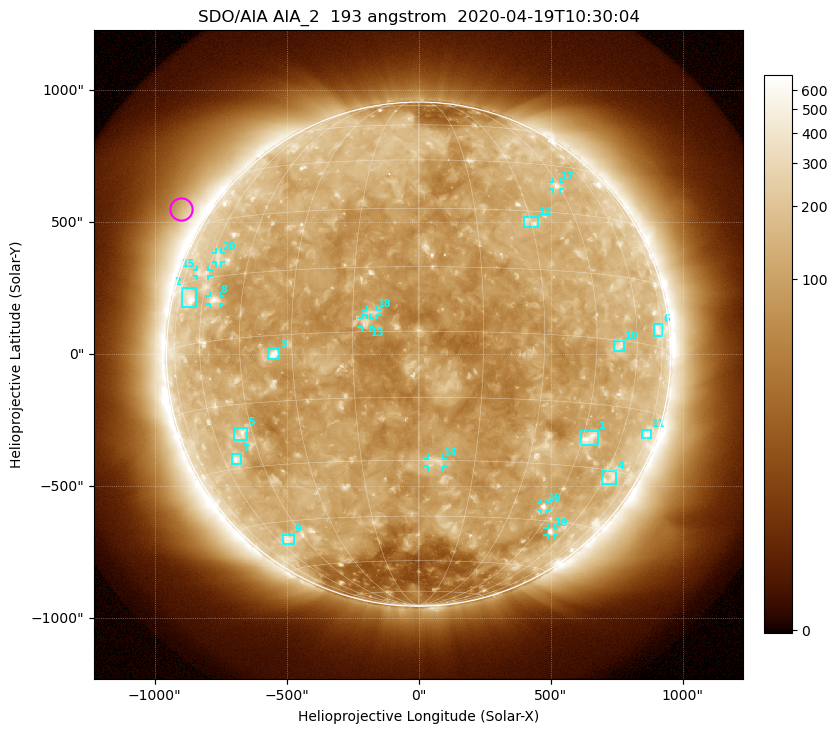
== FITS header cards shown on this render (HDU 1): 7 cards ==
TELESCOP= 'SDO/AIA'
INSTRUME= 'AIA_2'
WAVELNTH=                  193
WAVEUNIT= 'angstrom'
DATE-OBS= '2020-04-19T10:30:04.84'
CTYPE1  = 'HPLN-TAN'
CTYPE2  = 'HPLT-TAN'

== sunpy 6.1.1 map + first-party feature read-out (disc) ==
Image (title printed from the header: SDO/AIA AIA_2  193 angstrom  2020-04-19T10:30:04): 1024 x 1024 px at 2.4 arcsec/px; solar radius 955 arcsec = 398 px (full disc in frame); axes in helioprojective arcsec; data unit not stated in the header (colour bar unlabelled)
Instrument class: DISC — disc imager (sunpy class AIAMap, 193 A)
Bright regions (active regions / flare kernels): reference = the median radial profile (limb darkening/brightening removed); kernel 9 px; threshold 5 sigma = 151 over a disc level ~107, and >= 1.15x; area >= 12 px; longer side >= 10 px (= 24 arcsec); searched inside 0.97 R_sun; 26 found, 20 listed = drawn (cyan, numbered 1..; 9 of them under ~33 arcsec drawn as corner ticks so the feature stays visible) (cap 20 boxes per figure: the strongest are kept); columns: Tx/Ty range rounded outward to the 5 arcsec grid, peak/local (2 s.f.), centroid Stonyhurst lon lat
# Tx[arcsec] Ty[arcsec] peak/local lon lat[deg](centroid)
1 615..680 -345..-290 5.6 +47 -23
2 -900..-845 180..255 3.7 -68 +11
3 -570..-525 -20..20 8.4 -35 -4
4 690..750 -495..-445 2.7 +63 -32
5 -700..-650 -325..-275 3.5 -49 -22
6 890..925 65..115 3 +72 +4
7 -710..-670 -420..-380 3.4 -54 -28
8 -795..-750 190..220 3.6 -55 +9
9 -515..-470 -720..-685 3 -54 -50
10 740..780 10..50 3.3 +53 -1
11 845..880 -320..-285 2.7 +74 -20
12 400..450 480..520 3.3 +30 +27
13 -215..-185 100..140 5 -12 +2
14 35..90 -425..-395 3.3 +4 -30
15 -840..-795 295..320 2.4 -63 +16
16 460..490 -590..-565 3.8 +41 -41
17 505..535 625..650 3 +44 +38
18 -200..-155 145..170 4.1 -10 +4
19 490..510 -685..-660 3.3 +51 -48
20 -765..-745 345..385 2.3 -57 +20
Off-limb structures (1.02-1.3 R_sun): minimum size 162 px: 6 found; the strongest spans PA ~35..75 deg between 1.02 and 1.3 R_sun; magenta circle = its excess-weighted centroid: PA ~60 deg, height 1.11 R_sun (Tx ~-900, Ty ~550 arcsec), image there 1.7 x the reference